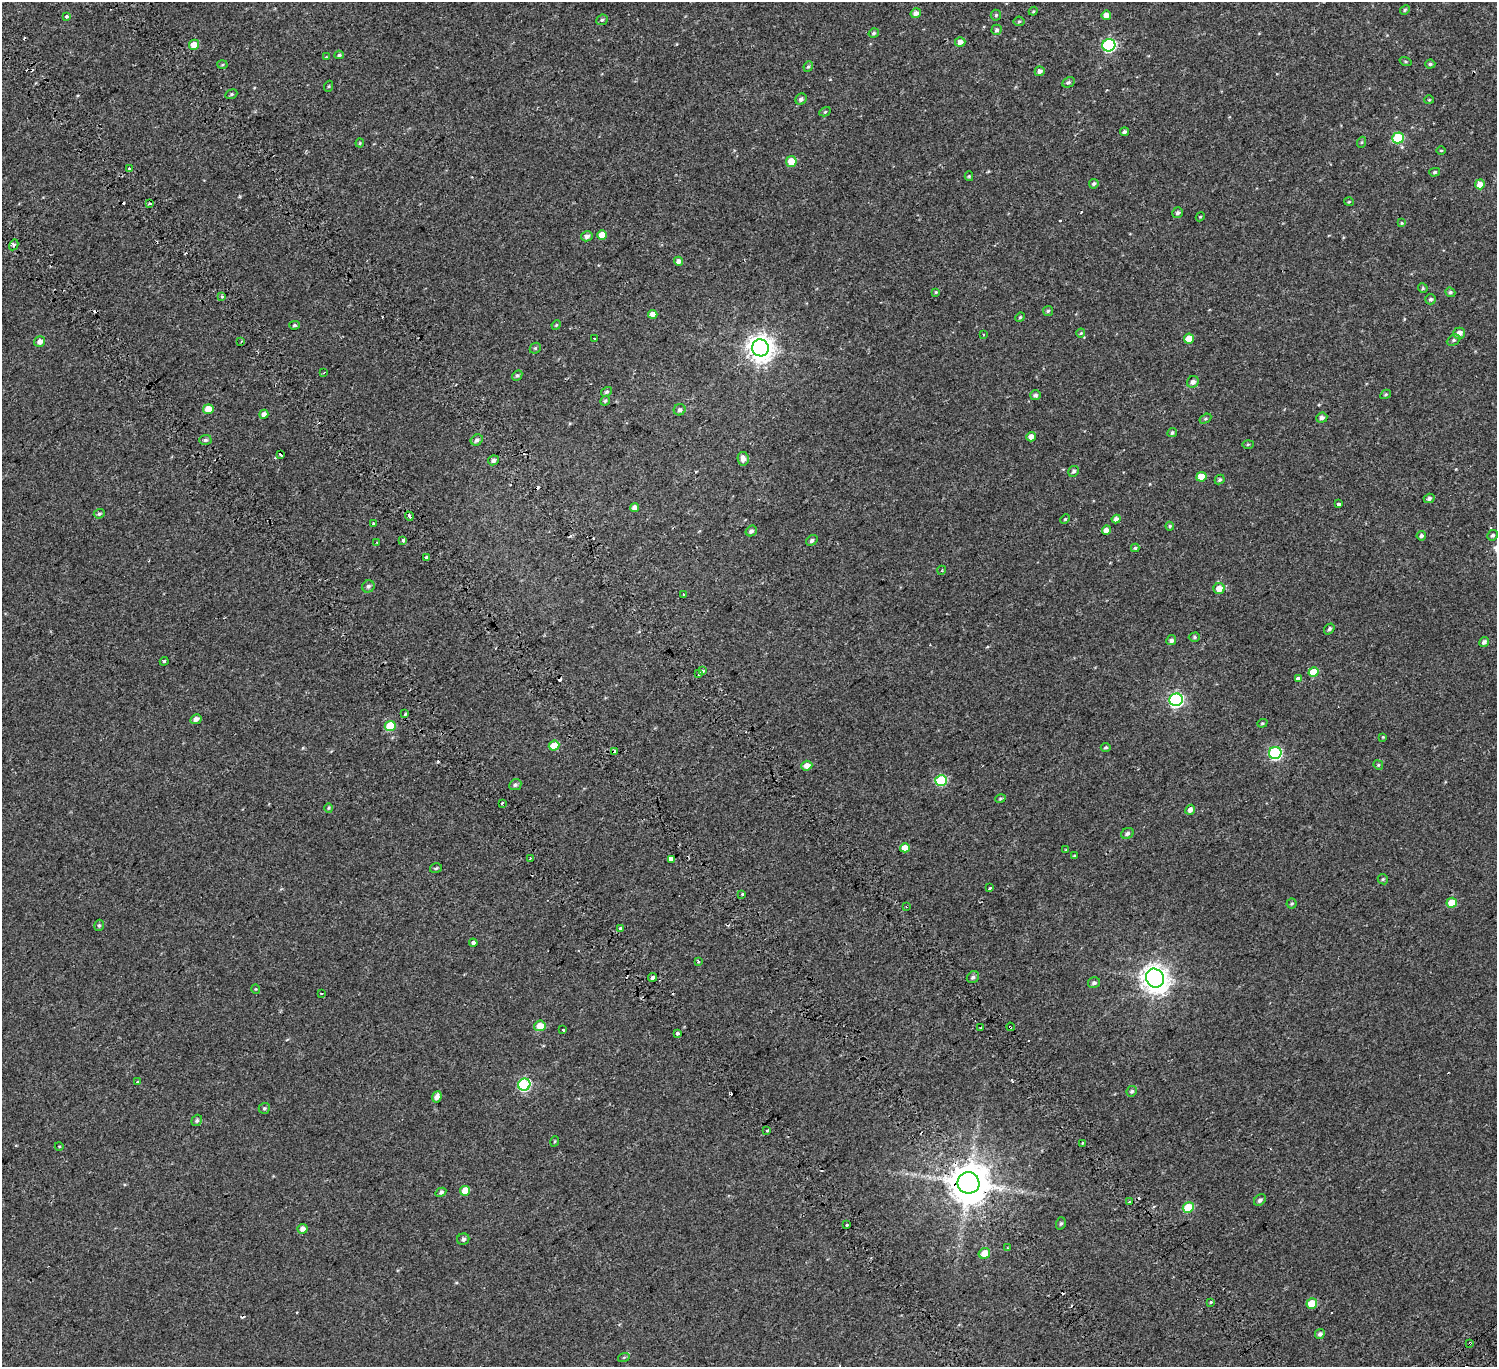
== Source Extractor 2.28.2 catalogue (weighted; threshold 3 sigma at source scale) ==
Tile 11 of 4 x 4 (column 3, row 3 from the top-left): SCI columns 3169-4663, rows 1808-3172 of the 6334 x 6281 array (HDU 1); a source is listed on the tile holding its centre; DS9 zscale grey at full resolution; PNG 1499 x 1369 px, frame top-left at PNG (2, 2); each listed source drawn as its Kron ellipse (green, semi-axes under 4 px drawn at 4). Shown black and unused: <1% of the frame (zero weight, under 2 of 3 exposures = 11% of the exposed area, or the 3 px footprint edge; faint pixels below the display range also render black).
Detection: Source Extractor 2.28.2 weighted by HDU 2 'WHT'; one run over the whole footprint, this tile lists its part. Background 0.00445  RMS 0.004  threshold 0.018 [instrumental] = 3 sigma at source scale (4.5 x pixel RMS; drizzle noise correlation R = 1.50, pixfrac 1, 0.0396/0.0396 arcsec/px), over >= 5 px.
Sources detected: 221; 28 cosmic-ray / hot-pixel residue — neither listed nor drawn; the other 193 listed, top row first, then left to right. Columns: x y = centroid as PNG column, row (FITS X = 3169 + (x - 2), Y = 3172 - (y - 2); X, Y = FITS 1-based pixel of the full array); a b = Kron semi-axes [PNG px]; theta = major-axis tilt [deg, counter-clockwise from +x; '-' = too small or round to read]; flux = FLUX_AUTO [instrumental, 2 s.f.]
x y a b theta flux
1405 10 5 4 - 0.47
1033 11 4 4 - 0.37
916 13 5 5 - 1.4
996 15 5 5 - 0.56
1106 15 5 4 - 2.4
66 17 3 3 - 2
602 20 6 5 - 0.68
1019 21 5 5 - 0.51
997 30 5 5 - 0.7
874 33 5 4 - 0.61
960 42 5 5 - 1.7
194 45 5 5 - 4
1109 45 6 6 - 48
339 55 5 4 - 0.6
326 57 4 4 - 0.29
1405 61 6 3 -19 0.42
222 64 5 3 - 0.38
1430 64 5 4 - 0.58
808 66 5 4 - 0.51
1040 71 5 5 - 1.2
1068 82 6 5 - 0.7
329 86 5 3 - 0.35
231 94 6 4 22 0.53
801 99 6 5 - 0.94
1429 100 5 4 - 0.36
825 112 6 4 29 0.45
1124 132 4 3 - 0.79
1398 138 6 5 - 17
1362 142 5 3 - 0.43
360 143 4 4 - 0.37
1441 150 4 3 - 0.3
791 161 5 5 - 5.4
130 169 3 3 - 2.2
1435 172 5 4 - 0.54
969 176 5 4 - 0.44
1094 184 5 4 - 0.7
1480 184 5 5 - 3.4
1349 202 5 3 - 0.32
150 203 4 3 - 0.42
1178 213 6 5 - 0.86
1200 217 5 3 - 0.33
1402 223 4 4 - 0.35
602 235 5 4 - 4.5
587 236 5 5 - 1.3
14 245 6 4 61 0.56
678 261 4 4 - 1.3
1423 288 5 4 - 0.49
936 292 4 4 - 0.42
1450 292 5 4 - 0.71
222 296 3 3 - 0.98
1431 299 5 5 - 0.69
1048 311 5 5 - 0.57
653 314 4 4 - 2
1020 317 5 4 - 0.42
295 325 5 4 - 0.59
556 325 5 4 - 0.37
1081 333 4 4 - 0.44
1459 333 6 5 - 2.3
983 334 3 2 - 0.32
594 339 4 3 - 1.3
1189 339 5 5 - 4.1
1453 340 7 5 27 0.67
241 341 3 2 - 0.3
40 342 5 5 - 1.9
535 348 6 5 - 0.52
760 348 8 8 - 380
324 372 4 2 - 0.28
517 375 6 4 46 0.59
1193 382 6 5 - 1.1
606 392 5 4 - 0.63
1386 394 5 3 - 0.41
1035 395 5 5 - 0.9
605 401 5 4 - 0.6
208 409 5 5 - 5.6
680 410 6 5 - 1
264 414 5 4 - 1.6
1322 418 5 5 - 1.2
1205 419 6 4 31 0.51
1172 433 5 4 - 0.81
1031 437 5 4 - 2
205 440 6 5 - 0.71
477 440 6 5 - 1
1248 444 5 3 - 0.41
280 454 4 3 - 0.69
743 459 7 5 -81 2
493 460 5 4 - 1
1074 471 6 5 - 0.78
1201 477 5 5 - 4.8
1220 479 5 4 - 0.65
1429 498 5 4 - 0.87
1339 504 4 3 - 3.5
635 508 4 4 - 1.8
99 514 5 4 - 0.65
409 516 5 3 - 4.4
1065 519 5 3 - 0.4
1116 519 4 4 - 1.6
373 524 3 3 - 1
1170 526 4 4 - 0.45
1106 530 5 4 - 2.5
751 531 6 5 - 1
1492 535 5 5 - 0.77
1421 536 4 4 - 0.94
403 540 3 3 - 1.4
812 540 6 4 36 0.85
377 542 3 3 - 0.3
1135 548 4 4 - 0.5
426 558 3 3 - 2.3
942 570 4 3 - 0.31
368 586 6 6 - 0.88
1219 589 5 5 - 3.8
683 594 3 2 - 0.26
1329 629 6 4 52 0.86
1194 637 6 4 1 0.54
1171 640 5 4 - 1.1
1484 642 5 4 - 1.1
164 661 4 3 - 0.43
703 671 3 3 - 1.2
1313 672 5 5 - 6.9
699 674 3 3 - 0.81
1298 679 4 3 - 8
1176 700 6 6 - 65
405 714 3 3 - 1.6
196 719 6 4 28 1.6
1262 723 5 4 - 0.43
390 726 5 5 - 10
1383 737 3 2 - 0.27
554 746 5 5 - 6
1106 747 5 4 - 0.54
615 752 4 3 - 2.5
1275 753 6 6 - 41
1378 765 5 4 - 0.45
807 766 5 5 - 2.8
941 780 6 5 - 23
515 785 6 5 - 0.78
1000 799 5 3 - 0.43
502 803 3 3 - 0.65
329 808 4 4 - 0.43
1190 810 5 4 - 1.7
1127 833 6 5 - 0.89
905 848 5 4 - 4
1066 850 3 3 - 0.31
1074 856 3 3 - 0.4
530 858 3 3 - 0.42
671 859 4 3 - 35
436 868 6 4 15 0.54
1383 879 5 5 - 0.47
990 888 3 2 - 0.76
742 894 3 3 - 5.8
1292 903 5 5 - 0.56
1452 903 5 5 - 5.7
907 906 3 2 - 0.45
99 925 6 4 74 0.58
620 928 4 3 - 13
473 943 4 3 - 3.9
698 961 3 3 - 1.4
653 977 4 4 - 2.7
973 977 6 5 - 0.87
1155 978 10 9 - 380
1094 983 6 5 - 0.81
256 989 5 3 - 0.26
321 994 3 2 - 0.36
540 1026 5 5 - 4.3
1010 1027 4 3 - 1.6
981 1028 3 2 - 0.51
563 1030 3 2 - 0.29
677 1033 3 3 - 1.4
137 1082 3 2 - 0.65
524 1085 6 6 - 36
1132 1091 5 5 - 0.7
437 1097 6 4 65 2.1
264 1108 5 5 - 0.63
197 1120 6 5 - 0.73
767 1131 3 3 - 1.1
555 1141 5 3 - 0.34
1083 1143 3 3 - 1.6
59 1146 4 3 - 0.28
968 1183 11 10 - 1200
465 1191 5 5 - 5.7
441 1192 6 4 28 0.7
1260 1200 6 5 - 0.95
1129 1202 3 3 - 1.5
1188 1207 5 5 - 12
1061 1223 6 4 72 0.63
847 1225 3 3 - 1.4
302 1229 5 5 - 1.8
463 1239 6 5 - 0.92
1008 1248 3 3 - 0.47
984 1253 6 5 - 4.4
1210 1302 3 3 - 0.48
1312 1303 5 5 - 6.7
1320 1334 5 4 - 0.9
1470 1343 3 3 - 1.7
624 1357 6 3 19 0.37
Overlapping masked pixels (flux is a lower limit): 5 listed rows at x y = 615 752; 907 906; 1010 1027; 968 1183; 1470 1343